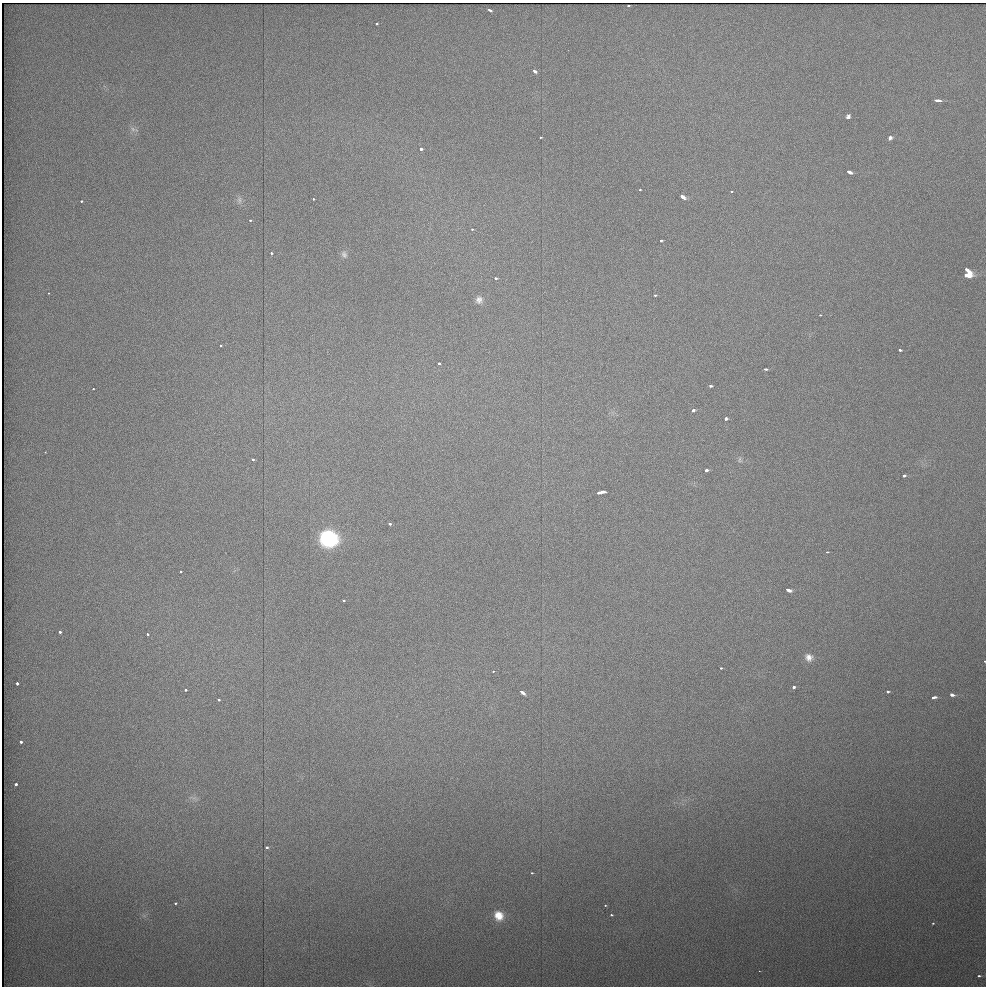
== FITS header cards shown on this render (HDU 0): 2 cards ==
NAXIS1  =                  984 / Axis length
NAXIS2  =                  984 / Axis length

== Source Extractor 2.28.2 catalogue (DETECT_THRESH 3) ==
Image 984 x 984 px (HDU 0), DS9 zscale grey, 1 PNG px = 1 image px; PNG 988 x 988 px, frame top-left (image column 1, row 984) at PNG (2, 3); no overlay
Background 2320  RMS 5.8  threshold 17.5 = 3 sigma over >= 5 px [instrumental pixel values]
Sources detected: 75; all 75 listed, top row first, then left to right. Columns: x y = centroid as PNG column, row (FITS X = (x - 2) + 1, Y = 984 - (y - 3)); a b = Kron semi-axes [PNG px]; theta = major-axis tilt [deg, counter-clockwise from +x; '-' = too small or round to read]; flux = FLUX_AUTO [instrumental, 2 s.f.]
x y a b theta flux
628 5 3 3 - 720
490 10 5 3 - 1200
376 24 3 2 - 680
534 71 4 3 - 1500
938 101 6 3 -11 2900
848 117 5 4 - 1500
133 129 8 6 -46 1300
541 137 3 2 - 470
890 138 4 3 - 2300
421 149 3 3 - 1500
849 172 6 3 -28 3400
640 190 3 2 - 460
731 191 3 2 - 510
683 197 5 3 - 7400
313 199 3 3 - 540
239 200 10 6 88 1300
81 201 3 2 - 920
250 220 3 2 - 960
472 229 3 3 - 560
661 240 3 3 - 800
271 253 3 3 - 920
344 254 10 8 -66 1500
966 269 3 3 - 2500
969 272 4 3 - 4400
967 275 7 4 -2 11000
495 278 3 3 - 1100
48 293 2 2 - 340
655 295 3 3 - 540
479 300 10 9 - 2000
820 315 3 3 - 590
220 346 3 3 - 560
900 350 3 3 - 930
439 364 3 3 - 860
765 369 3 3 - 870
710 386 3 3 - 1400
93 389 3 2 - 1000
693 410 3 3 - 1900
726 419 4 3 - 1400
45 452 3 2 - 340
252 459 3 3 - 960
740 460 9 5 -78 890
706 470 3 3 - 2200
904 475 3 3 - 1100
601 492 8 3 10 4900
390 524 3 3 - 1500
329 539 12 11 - 55000
827 552 3 2 - 550
181 571 3 3 - 840
788 590 5 3 - 4100
343 601 3 3 - 920
60 632 3 3 - 1900
147 634 3 3 - 1000
809 657 11 9 -44 2700
985 661 3 2 - 430
721 668 3 3 - 540
493 671 3 3 - 850
17 683 3 3 - 1200
793 687 4 3 - 1500
185 690 3 3 - 1100
887 691 3 3 - 1100
522 692 5 3 - 2600
952 695 4 3 - 2500
933 697 5 3 - 1900
218 700 3 3 - 1400
21 742 3 3 - 2200
16 784 3 3 - 1900
266 848 3 3 - 1200
532 873 3 2 - 510
175 903 3 2 - 680
605 905 3 3 - 420
611 915 3 2 - 610
499 916 12 10 -53 5600
933 923 3 3 - 320
759 971 2 2 - 250
979 976 3 2 - 620
At the frame edge (FLAGS 8, measured only in part): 1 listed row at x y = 985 661